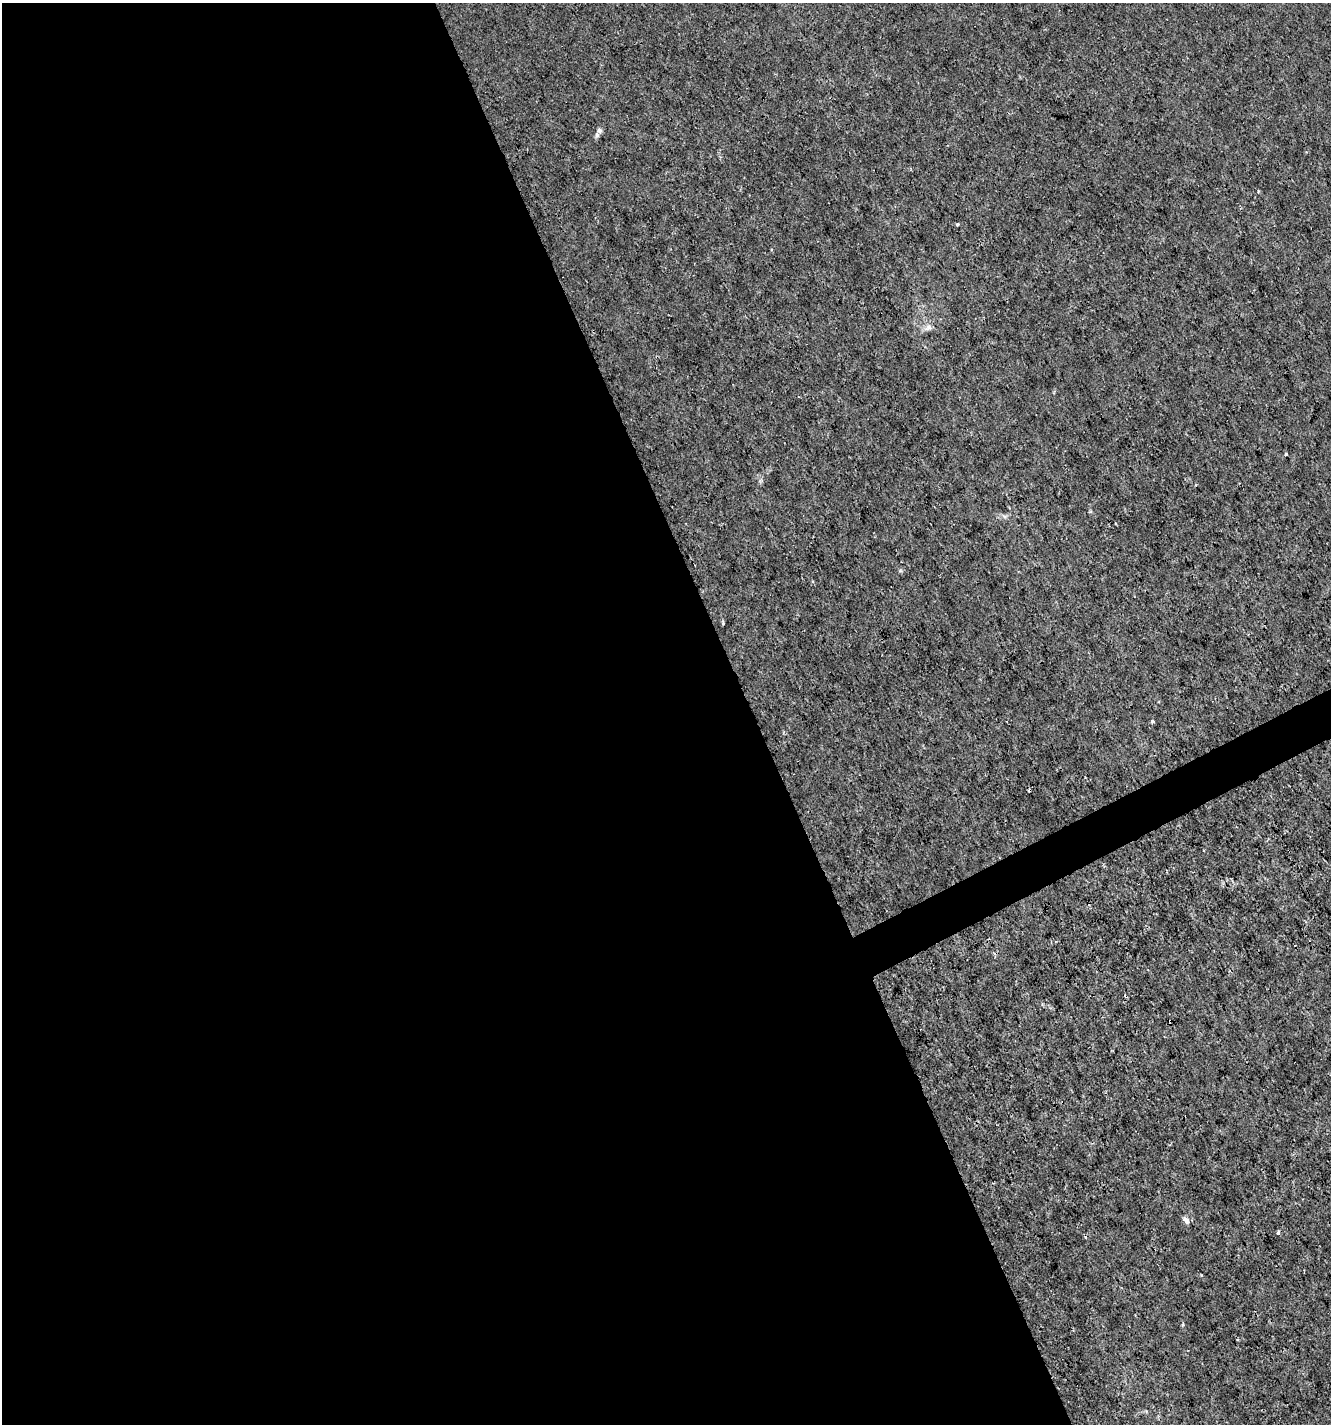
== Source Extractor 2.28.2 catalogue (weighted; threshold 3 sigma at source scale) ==
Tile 9 of 4 x 4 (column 1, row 3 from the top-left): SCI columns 94-1422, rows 1426-2847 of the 5560 x 5690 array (HDU 1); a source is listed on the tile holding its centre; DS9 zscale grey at full resolution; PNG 1333 x 1426 px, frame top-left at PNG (2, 3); no overlay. Shown black and unused: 58% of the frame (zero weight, under 3 of 4 exposures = <1% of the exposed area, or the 3 px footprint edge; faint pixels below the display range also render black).
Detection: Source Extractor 2.28.2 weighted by HDU 2 'WHT'; one run over the whole footprint, this tile lists its part. Background 1.03e-04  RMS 9.4e-04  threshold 0.00422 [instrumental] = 3 sigma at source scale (4.5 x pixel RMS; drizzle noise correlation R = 1.50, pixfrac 1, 0.0396/0.0396 arcsec/px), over >= 5 px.
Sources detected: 15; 3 cosmic-ray / hot-pixel residue — not listed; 1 inside a brighter listed object's ellipse — not listed separately; the other 11 listed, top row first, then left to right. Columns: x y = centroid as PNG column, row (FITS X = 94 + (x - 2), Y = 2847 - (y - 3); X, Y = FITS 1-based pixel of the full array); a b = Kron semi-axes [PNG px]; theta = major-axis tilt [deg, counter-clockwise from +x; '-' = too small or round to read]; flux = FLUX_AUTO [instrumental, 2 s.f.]
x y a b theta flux
599 130 6 6 - 0.24
1258 191 3 3 - 0.097
957 224 4 3 - 0.12
929 327 7 4 89 0.22
1286 454 3 3 - 0.28
1196 485 3 3 - 0.081
723 623 5 3 - 0.12
1152 721 4 3 - 0.17
1170 1021 3 3 - 0.48
1186 1220 10 5 -48 0.34
1278 1232 5 3 - 0.18
Overlapping masked pixels (flux is a lower limit): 1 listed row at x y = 1170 1021